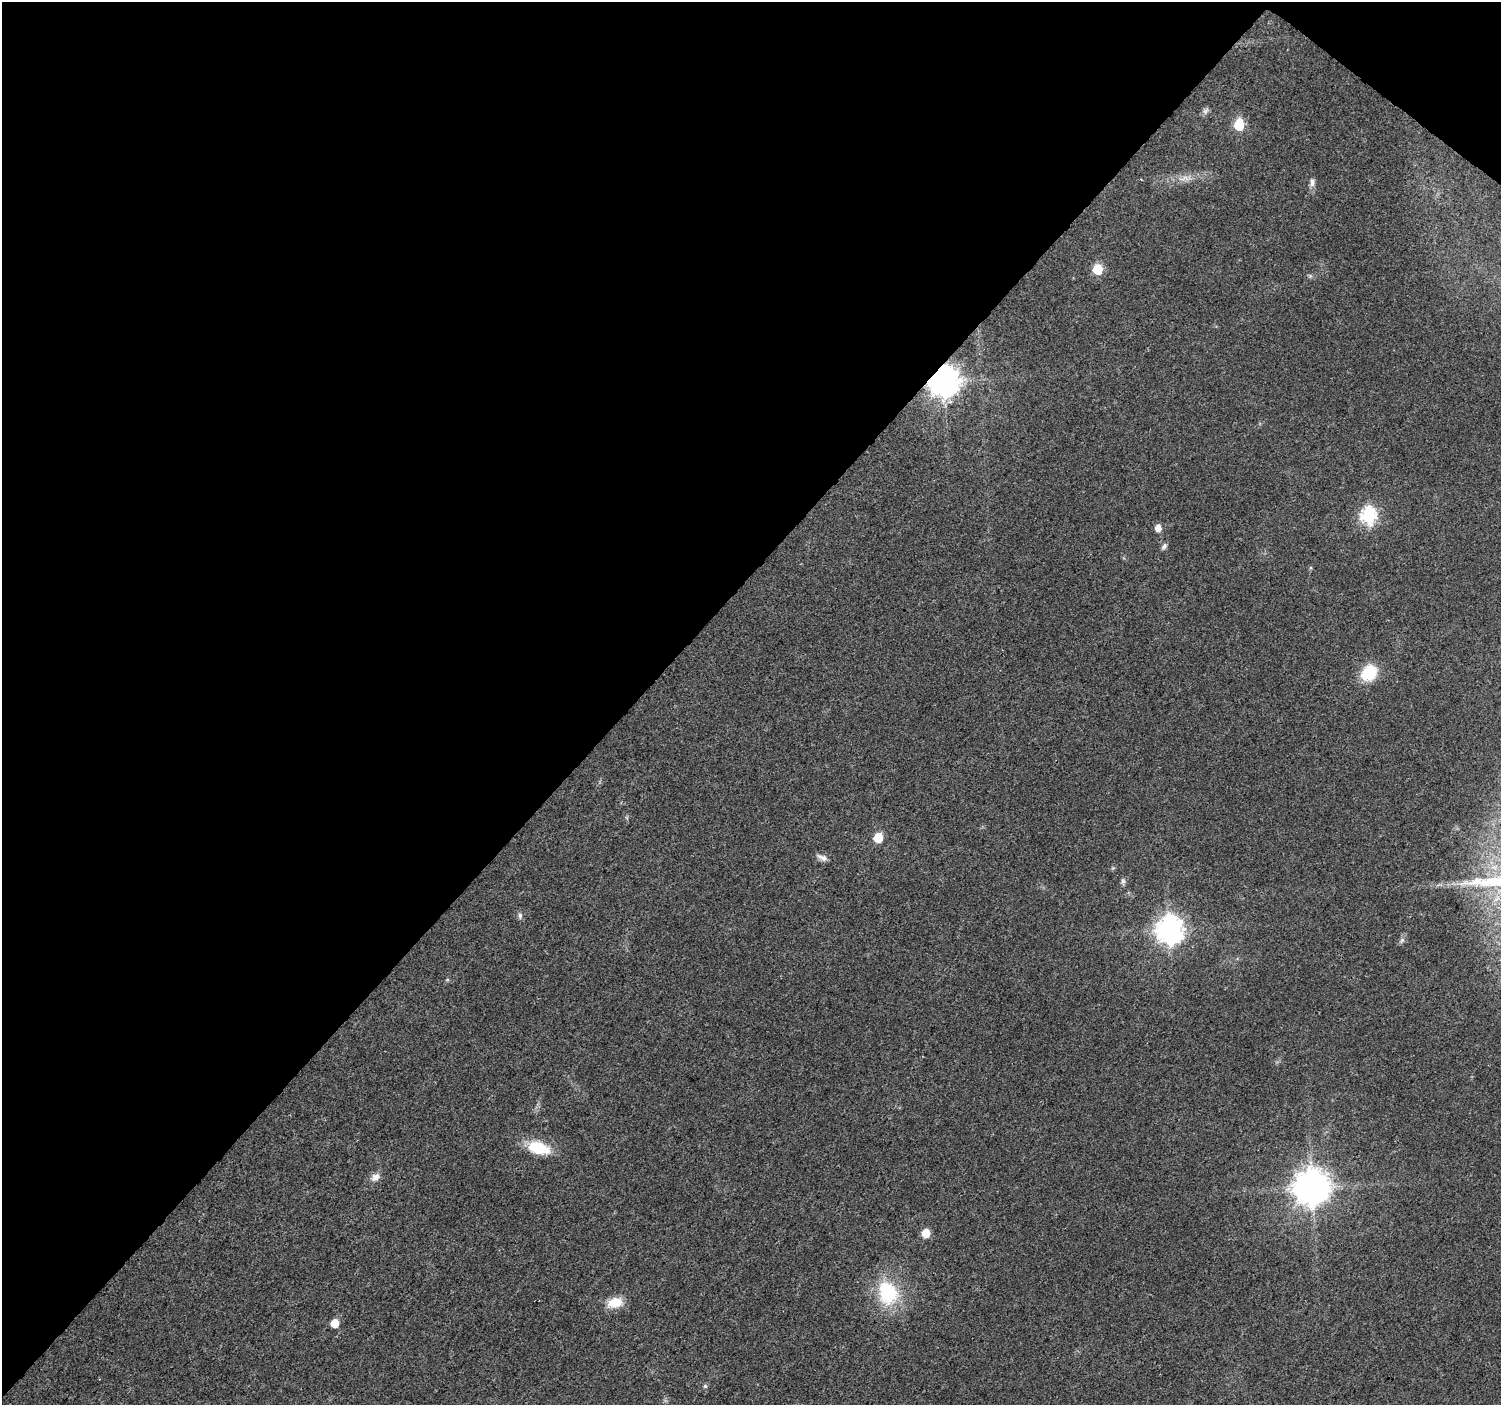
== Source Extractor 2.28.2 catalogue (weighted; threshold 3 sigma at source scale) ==
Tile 2 of 4 x 4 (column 2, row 1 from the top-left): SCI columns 1508-3006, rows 4387-5789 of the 6010 x 6031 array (HDU 1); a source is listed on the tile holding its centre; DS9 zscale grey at full resolution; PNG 1503 x 1407 px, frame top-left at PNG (2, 2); no overlay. Shown black and unused: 43% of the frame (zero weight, under 3 of 4 exposures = <1% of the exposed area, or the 3 px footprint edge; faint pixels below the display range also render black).
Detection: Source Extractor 2.28.2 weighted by HDU 2 'WHT'; one run over the whole footprint, this tile lists its part. Background 0.0216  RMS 0.0035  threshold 0.0159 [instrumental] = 3 sigma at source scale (4.5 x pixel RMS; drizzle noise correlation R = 1.50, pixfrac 1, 0.0396/0.0396 arcsec/px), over >= 5 px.
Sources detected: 25; all 25 listed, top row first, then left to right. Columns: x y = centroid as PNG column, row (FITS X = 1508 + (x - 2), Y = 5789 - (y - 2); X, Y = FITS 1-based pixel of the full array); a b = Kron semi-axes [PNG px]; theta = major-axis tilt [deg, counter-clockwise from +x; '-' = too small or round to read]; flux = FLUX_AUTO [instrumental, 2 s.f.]
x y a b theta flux
1205 111 10 6 55 1.1
1239 125 6 6 - 24
1185 178 14 7 5 2.6
1312 182 12 6 87 1.5
1097 269 6 6 - 18
944 381 10 9 - 570
1368 516 8 7 - 77
1158 528 6 6 - 3.1
1164 546 8 6 54 1.1
1369 673 13 11 50 17
878 838 6 6 - 13
822 857 15 6 -24 1.7
1123 882 9 5 -80 0.84
1465 883 9 4 -5 1.1
520 916 9 5 -89 0.98
1169 930 10 9 - 380
1402 940 9 4 55 0.95
538 1148 26 14 -15 12
375 1177 13 10 40 2.3
1312 1187 11 10 - 780
926 1233 6 6 - 7.4
888 1293 35 27 -68 21
615 1302 18 12 10 6.1
335 1323 5 5 - 7
705 1386 5 5 - 0.59
Overlapping masked pixels (flux is a lower limit): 1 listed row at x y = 944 381